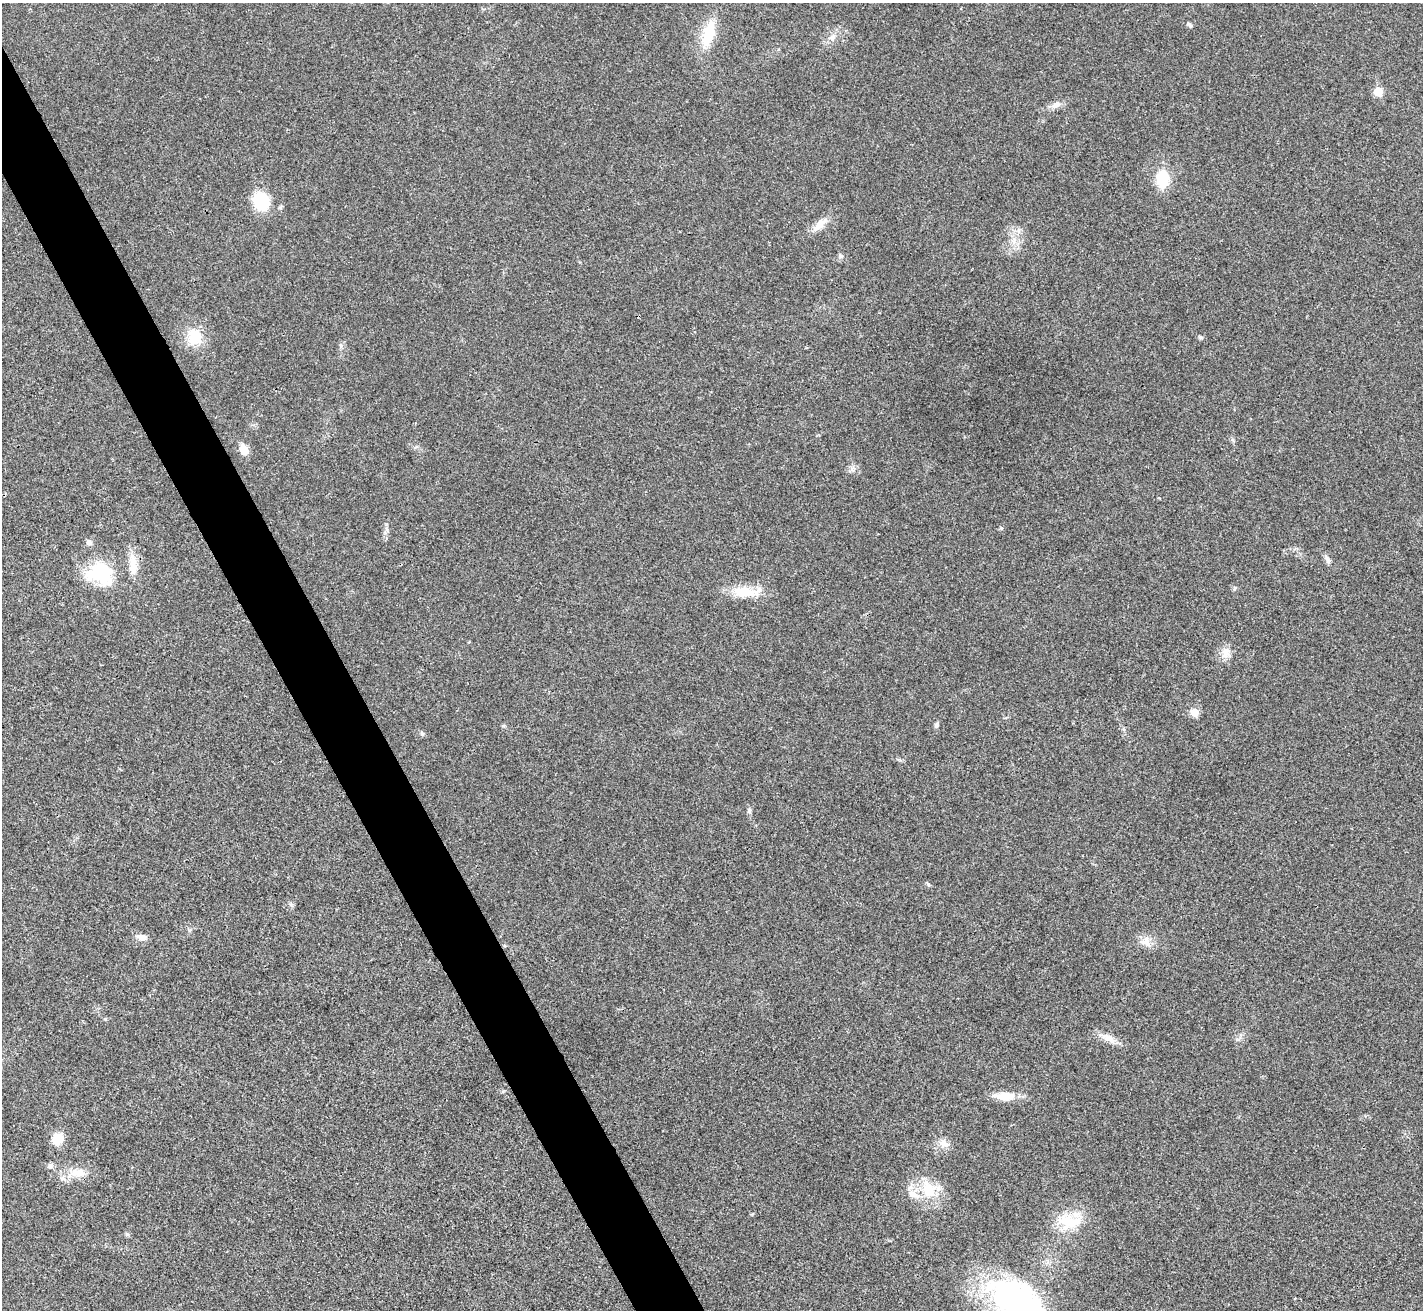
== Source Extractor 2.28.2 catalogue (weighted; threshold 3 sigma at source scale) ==
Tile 11 of 4 x 4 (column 3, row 3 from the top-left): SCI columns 2847-4267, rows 1598-2905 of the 5689 x 5677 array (HDU 1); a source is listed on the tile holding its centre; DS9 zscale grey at full resolution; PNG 1425 x 1312 px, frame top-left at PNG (2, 3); no overlay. Shown black and unused: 4% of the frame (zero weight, under 3 of 4 exposures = <1% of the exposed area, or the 3 px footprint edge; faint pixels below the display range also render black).
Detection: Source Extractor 2.28.2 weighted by HDU 2 'WHT'; one run over the whole footprint, this tile lists its part. Background 0.0208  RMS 0.0055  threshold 0.0248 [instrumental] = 3 sigma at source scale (4.5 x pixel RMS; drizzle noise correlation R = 1.50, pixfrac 1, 0.05/0.05 arcsec/px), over >= 5 px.
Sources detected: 40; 1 inside a brighter listed object's ellipse — not listed separately; the other 39 listed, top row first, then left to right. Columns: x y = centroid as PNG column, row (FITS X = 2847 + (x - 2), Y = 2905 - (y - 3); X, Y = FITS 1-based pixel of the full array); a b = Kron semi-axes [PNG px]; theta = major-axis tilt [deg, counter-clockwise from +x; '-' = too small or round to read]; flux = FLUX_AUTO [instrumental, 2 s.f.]
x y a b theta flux
1189 25 9 5 -47 1.1
708 34 35 14 72 19
832 37 12 8 37 3.8
1378 92 6 5 - 14
1056 104 14 8 23 3.4
1162 179 20 14 87 17
261 201 16 14 -62 26
820 224 24 9 43 6.7
1014 240 11 3 80 1.9
841 256 7 6 - 1.3
195 337 24 19 -76 14
341 345 7 5 -71 1.3
244 449 13 9 -61 5.7
852 469 8 6 -48 1.8
1001 528 5 5 - 0.76
89 543 9 7 -33 1.8
1328 560 12 6 -68 2.1
133 565 29 10 -84 9.4
100 574 36 26 -27 30
745 592 38 14 -2 15
1225 653 15 10 -84 5.1
1194 712 6 5 - 10
937 725 7 6 - 1.3
422 733 7 4 -46 0.95
749 811 7 5 -90 1.3
928 884 7 4 -54 0.82
141 937 15 7 -10 3.1
1146 941 15 14 - 5.7
105 1019 5 4 - 0.71
1109 1038 24 9 -30 6.1
1004 1096 30 10 -3 8.7
57 1139 10 9 - 13
944 1144 16 10 -29 4.5
50 1166 8 7 - 1.7
76 1173 29 12 5 11
928 1189 32 18 -64 18
1069 1221 38 16 -11 17
1295 1298 3 2 - 0.85
1015 1299 67 41 -30 120
Isophote crosses this tile's border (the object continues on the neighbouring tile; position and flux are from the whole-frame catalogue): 1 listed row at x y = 1015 1299
Unlisted compact peaks at least as high as the median listed source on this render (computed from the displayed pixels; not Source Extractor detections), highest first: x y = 1200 337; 127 1234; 385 533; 291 905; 1235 588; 1233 440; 504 726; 1159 498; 416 447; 900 760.